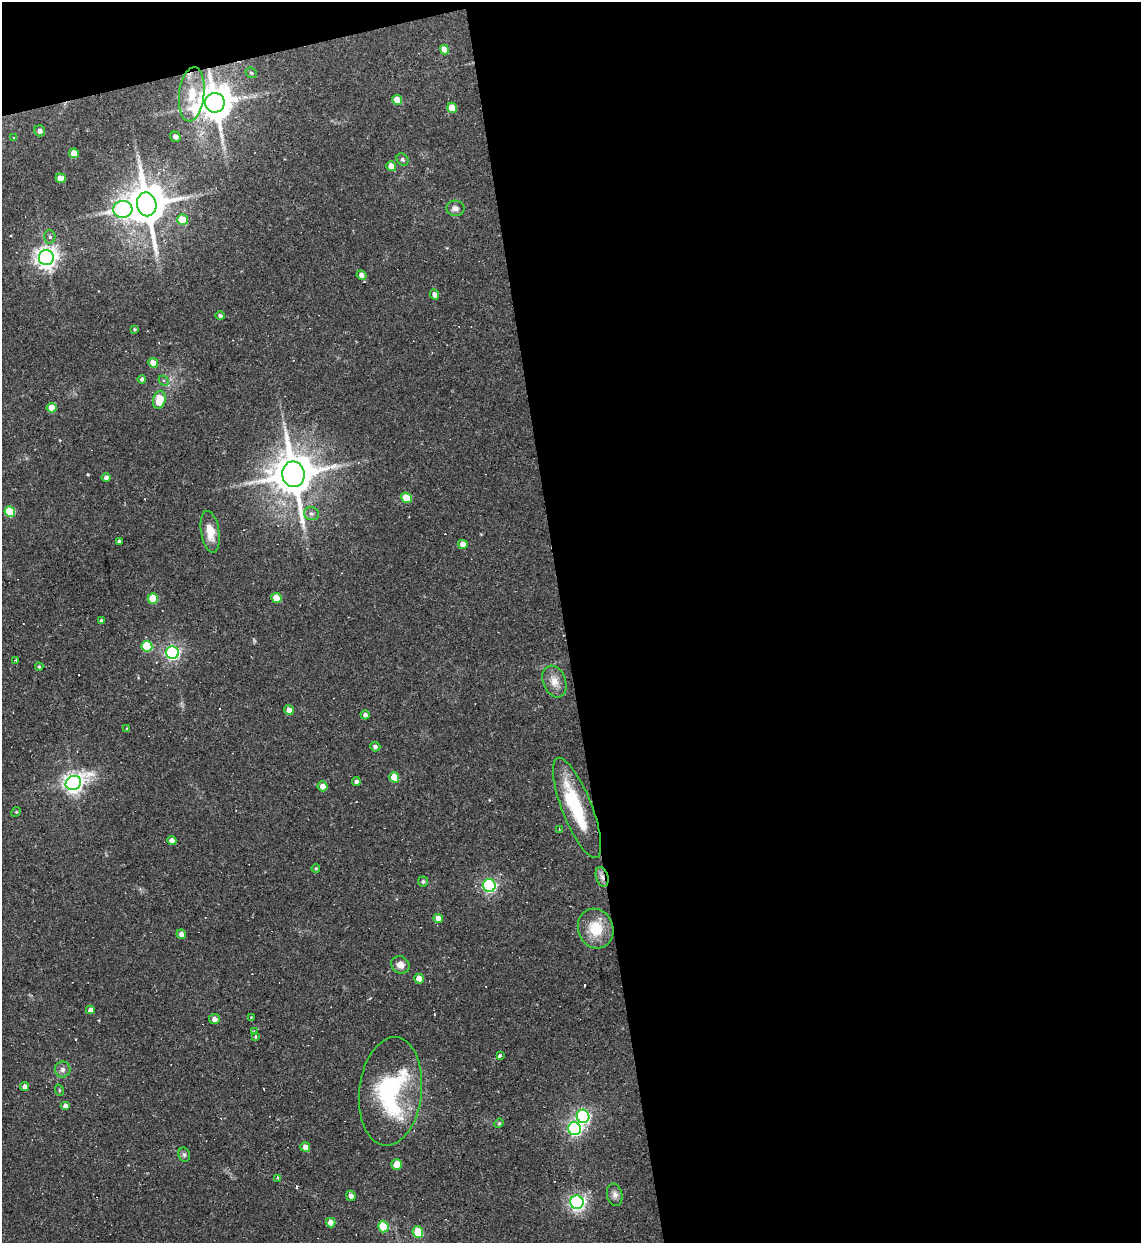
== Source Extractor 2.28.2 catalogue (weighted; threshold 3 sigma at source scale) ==
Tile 4 of 4 x 4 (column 4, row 1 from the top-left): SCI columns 3669-4807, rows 3723-4963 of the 4944 x 4963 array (HDU 1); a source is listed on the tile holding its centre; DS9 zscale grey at full resolution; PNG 1143 x 1245 px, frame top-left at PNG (2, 2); each listed source drawn as its Kron ellipse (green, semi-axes under 4 px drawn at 4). Shown black and unused: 53% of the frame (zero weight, under 2 of 3 exposures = <1% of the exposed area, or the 3 px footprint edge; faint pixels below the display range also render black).
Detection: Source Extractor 2.28.2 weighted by HDU 2 'WHT'; one run over the whole footprint, this tile lists its part. Background 0.0631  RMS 0.0059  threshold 0.0265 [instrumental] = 3 sigma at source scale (4.5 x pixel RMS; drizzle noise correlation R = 1.50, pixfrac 1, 0.05/0.05 arcsec/px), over >= 5 px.
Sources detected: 104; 1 inside a brighter object's white glare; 13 cosmic-ray / hot-pixel residue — neither listed nor drawn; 1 inside a brighter listed object's ellipse — not listed separately; the other 89 listed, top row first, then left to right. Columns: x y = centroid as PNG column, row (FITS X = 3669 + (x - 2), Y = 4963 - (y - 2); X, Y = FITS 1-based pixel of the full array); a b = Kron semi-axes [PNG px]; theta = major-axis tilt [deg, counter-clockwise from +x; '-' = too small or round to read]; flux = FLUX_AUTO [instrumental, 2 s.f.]
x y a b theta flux
444 50 5 4 - 6.4
251 73 6 5 - 0.76
192 94 27 12 84 15
397 100 5 4 - 9.6
215 103 10 9 - 1500
452 108 5 5 - 12
40 131 5 5 - 2.4
175 137 5 4 - 2.8
13 138 3 3 - 4.4
74 153 5 4 - 9.7
403 159 6 5 - 1.3
391 166 5 4 - 5.5
61 178 5 4 - 6.8
147 204 12 9 -80 2000
455 208 9 7 -5 2.5
123 209 9 8 - 140
183 220 5 5 - 12
50 237 7 5 -89 1.2
46 258 7 7 - 380
361 275 5 4 - 2.7
434 294 5 4 - 2.6
220 316 4 4 - 1.4
134 329 4 3 - 0.63
153 363 5 4 - 8
142 379 4 4 - 1.5
164 381 5 4 - 1.1
159 400 9 6 78 15
52 408 5 4 - 8.5
293 474 13 11 -79 2200
106 477 4 4 - 1.8
406 498 5 4 - 12
10 511 5 5 - 18
311 514 7 6 - 1.8
210 532 21 9 -81 8.2
119 541 3 3 - 1.2
463 544 5 4 - 5.3
153 598 5 5 - 15
276 598 5 5 - 12
101 621 4 3 - 1.4
147 646 5 5 - 26
172 653 6 6 - 130
16 660 3 3 - 2
39 667 4 3 - 0.72
554 681 16 11 -69 5.9
289 710 5 4 - 4.3
365 715 4 4 - 2
127 729 4 4 - 0.69
375 747 5 4 - 1.5
394 777 5 5 - 12
356 782 4 4 - 1.6
73 783 8 7 - 330
322 786 5 5 - 4.5
577 808 53 15 -68 27
16 812 5 4 - 0.63
559 829 3 2 - 0.52
172 840 4 4 - 3.9
316 868 4 3 - 0.76
602 877 10 6 -74 2.5
423 882 5 5 - 1.3
489 885 7 6 - 110
438 918 5 4 - 5.3
596 929 20 17 -70 16
181 934 5 4 - 2.1
400 965 9 8 - 3.6
419 979 5 4 - 7
90 1010 4 4 - 2.6
251 1017 3 3 - 0.46
214 1019 5 5 - 2.7
254 1032 4 3 - 1.7
255 1036 3 3 - 4.4
500 1055 4 3 - 2.1
63 1069 8 8 - 2.3
25 1087 4 4 - 2.6
59 1090 6 3 -72 0.57
390 1091 54 31 84 74
65 1106 5 4 - 2.7
583 1116 6 6 - 130
499 1123 5 4 - 0.73
575 1129 6 6 - 130
305 1147 5 5 - 3.7
184 1155 7 5 -69 1.3
397 1165 5 5 - 11
278 1178 4 3 - 1.2
615 1195 11 7 -78 3
351 1196 5 4 - 2.2
577 1202 7 6 - 180
331 1223 5 4 - 6
383 1226 6 5 - 21
418 1232 6 5 - 17
Overlapping masked pixels (flux is a lower limit): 3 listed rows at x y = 215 103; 147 204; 602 877